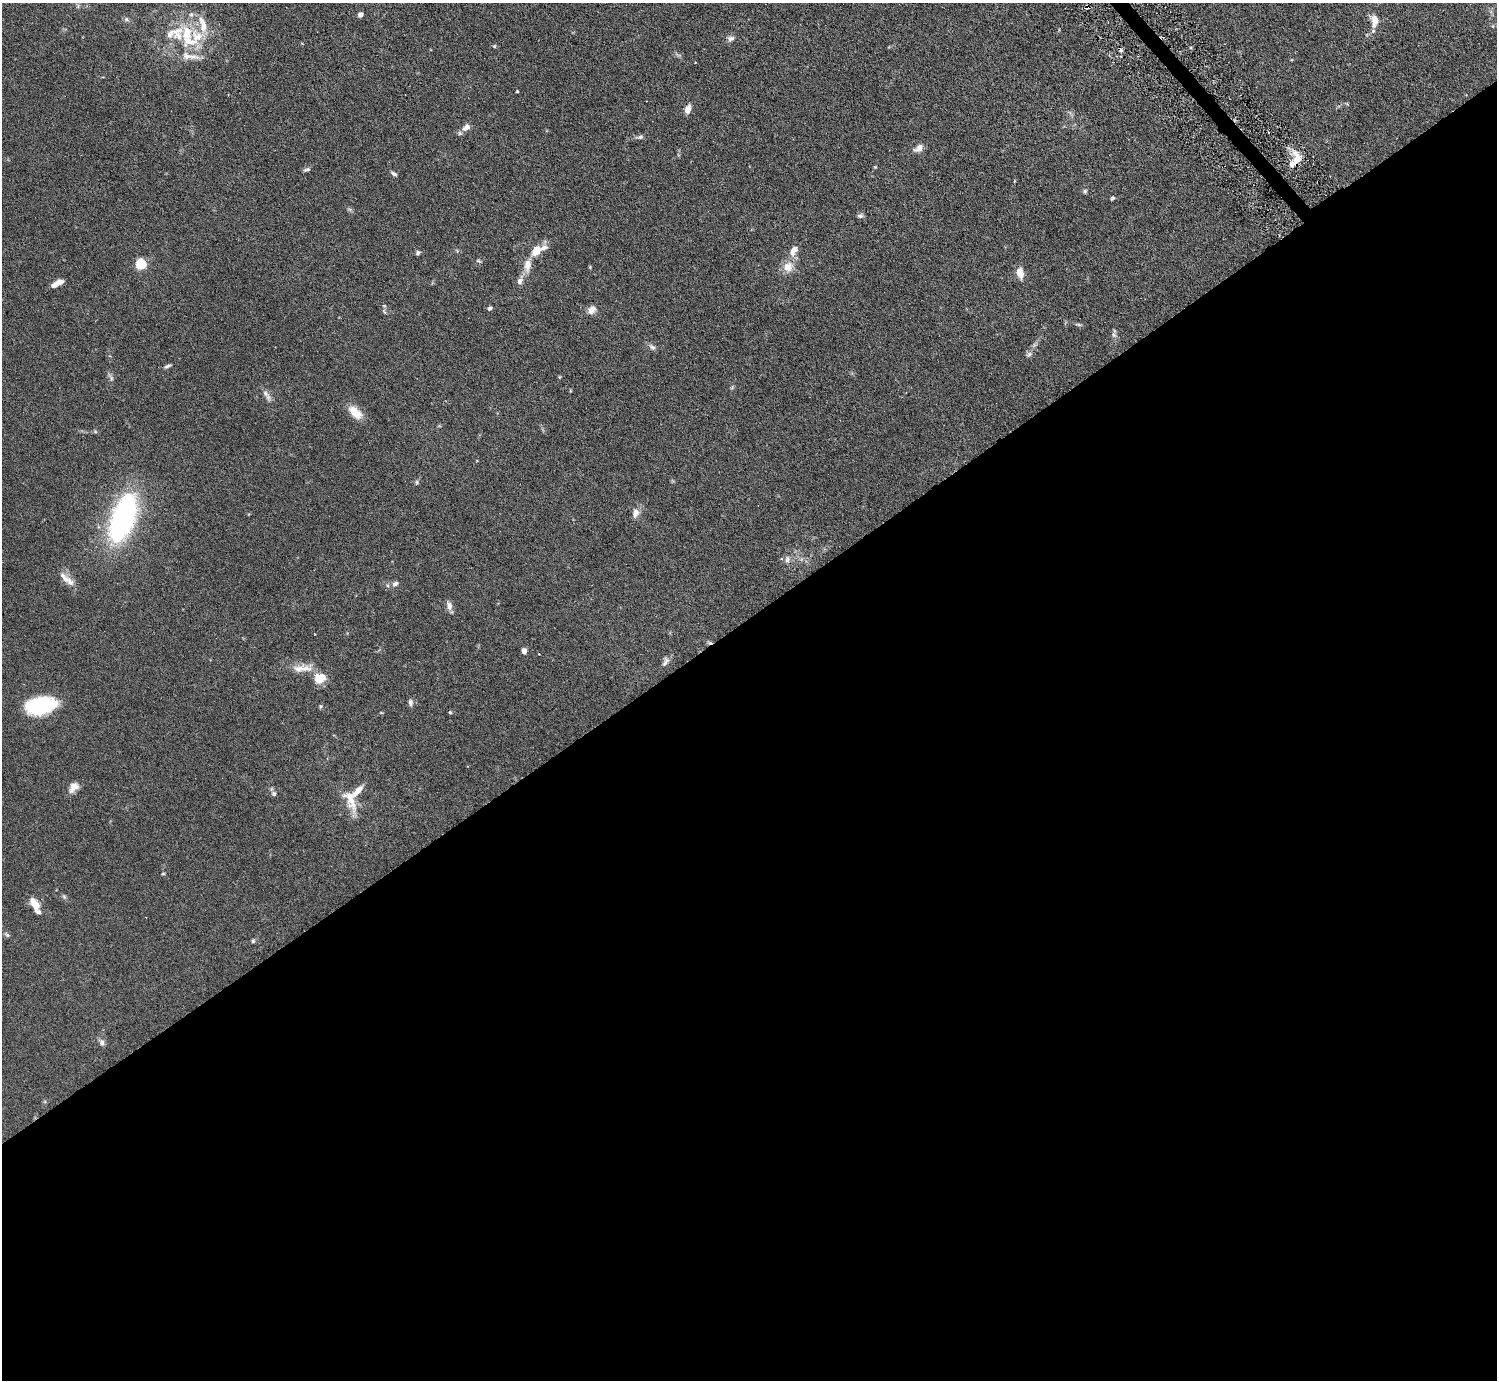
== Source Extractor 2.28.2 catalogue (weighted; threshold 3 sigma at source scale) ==
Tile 15 of 4 x 4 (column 3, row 4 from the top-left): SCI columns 2989-4483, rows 298-1675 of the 5977 x 5967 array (HDU 1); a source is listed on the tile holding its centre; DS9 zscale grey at full resolution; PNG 1499 x 1382 px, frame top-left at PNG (2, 3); no overlay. Shown black and unused: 56% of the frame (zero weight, under 3 of 6 exposures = <1% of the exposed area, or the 3 px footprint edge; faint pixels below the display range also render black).
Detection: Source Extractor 2.28.2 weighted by HDU 2 'WHT'; one run over the whole footprint, this tile lists its part. Background 0.123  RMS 0.005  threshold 0.0202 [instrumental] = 3 sigma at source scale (4.09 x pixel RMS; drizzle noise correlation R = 1.36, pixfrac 0.8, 0.05/0.05 arcsec/px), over >= 5 px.
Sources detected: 81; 5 cosmic-ray / hot-pixel residue — not listed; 10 inside a brighter listed object's ellipse — not listed separately; the other 66 listed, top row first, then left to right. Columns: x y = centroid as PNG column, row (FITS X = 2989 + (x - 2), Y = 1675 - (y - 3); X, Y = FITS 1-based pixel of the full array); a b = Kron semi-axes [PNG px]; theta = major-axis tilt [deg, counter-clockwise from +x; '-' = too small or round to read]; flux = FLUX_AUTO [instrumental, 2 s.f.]
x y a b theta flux
360 15 5 5 - 1.6
126 19 6 5 - 0.81
1374 20 18 11 -84 4.6
175 33 49 22 10 20
731 38 10 7 12 1.5
494 46 5 5 - 0.44
187 56 16 11 -8 4.7
517 91 3 2 - 0.35
688 109 9 6 70 3.1
466 127 13 8 40 2.5
640 137 10 5 16 1.2
918 148 15 8 31 2.4
1298 158 22 8 -62 5.1
875 167 5 3 - 0.36
307 169 10 4 20 0.89
394 174 9 4 -34 0.89
1085 191 6 5 - 0.79
1112 198 5 4 - 0.85
860 216 7 6 - 1
536 250 10 8 52 6.7
794 250 15 8 59 3.5
418 253 6 5 - 0.82
479 261 7 4 -26 0.6
141 264 5 5 - 34
527 265 19 9 83 4.5
590 267 4 4 - 0.36
788 267 16 14 66 4.9
1020 273 12 7 -79 4.3
520 281 14 7 67 2.4
59 282 9 6 20 2.5
490 308 6 4 27 0.89
592 310 10 8 49 2.7
1078 324 10 3 -15 0.71
1114 335 11 6 -83 1.3
652 347 10 6 -43 1.3
1029 354 9 7 38 1.1
167 366 9 4 25 0.93
559 377 5 3 - 0.4
111 378 13 3 -56 0.92
267 395 18 6 -57 2.2
355 412 19 11 -44 6.4
417 482 6 5 - 0.66
635 513 14 9 77 2.5
123 518 45 20 70 87
787 559 12 7 -88 1.8
67 579 27 8 -40 4.3
395 584 9 7 32 1.4
449 605 12 7 -74 2.1
524 651 4 4 - 4.1
665 661 14 6 66 1.8
302 668 31 10 2 5.9
320 678 14 13 - 5.9
410 702 9 6 -85 1.4
41 705 28 15 8 39
321 706 6 4 73 0.58
450 712 5 4 - 0.54
381 713 5 3 - 0.34
73 787 14 9 49 3.3
274 794 7 6 - 1.1
351 800 34 14 -68 8.2
163 874 5 3 - 0.41
64 897 8 5 -63 0.79
34 904 15 7 -58 5.6
7 935 9 5 -41 0.85
253 941 5 4 - 0.67
102 1042 10 6 -78 1.5